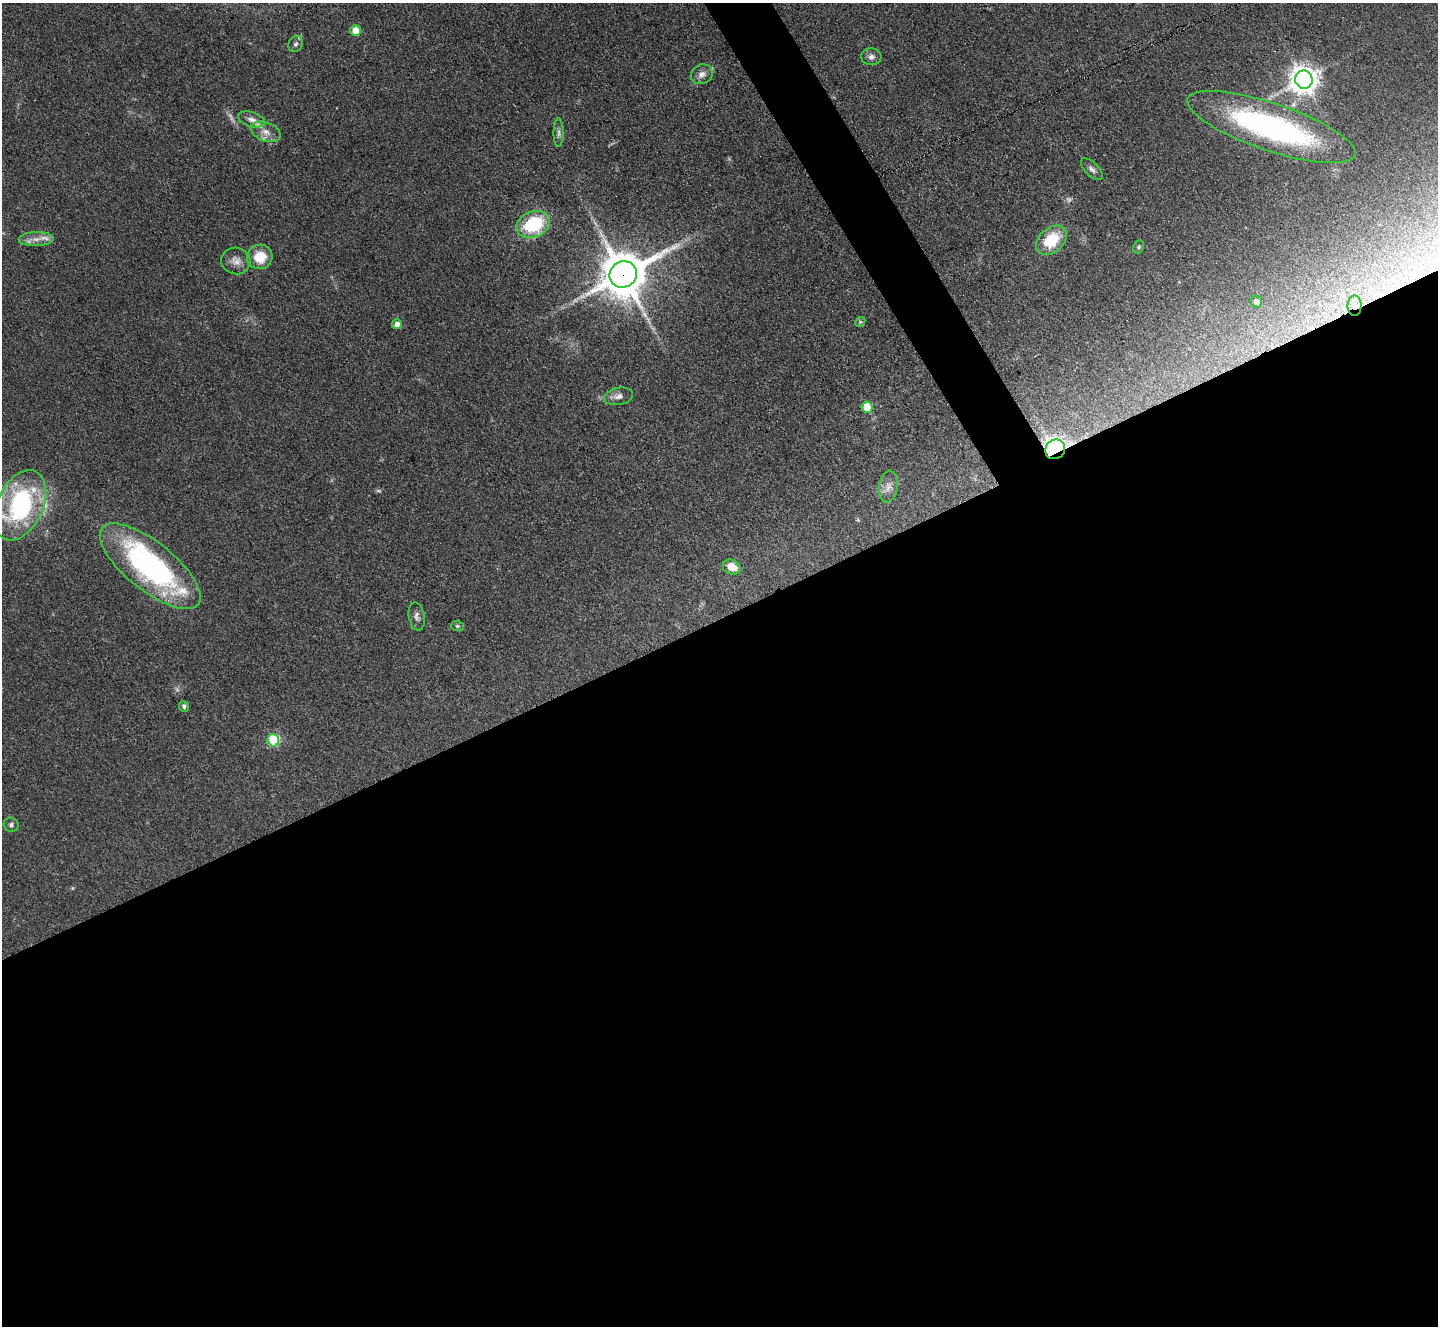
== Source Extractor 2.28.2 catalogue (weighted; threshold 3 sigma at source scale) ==
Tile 15 of 4 x 4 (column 3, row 4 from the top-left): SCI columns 2877-4312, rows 292-1615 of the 5752 x 5743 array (HDU 1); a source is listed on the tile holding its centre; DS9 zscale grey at full resolution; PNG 1440 x 1328 px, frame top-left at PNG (2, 3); each listed source drawn as its Kron ellipse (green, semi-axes under 4 px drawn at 4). Shown black and unused: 55% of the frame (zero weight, under 3 of 4 exposures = <1% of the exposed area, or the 3 px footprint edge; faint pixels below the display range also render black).
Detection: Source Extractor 2.28.2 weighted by HDU 2 'WHT'; one run over the whole footprint, this tile lists its part. Background 0.0851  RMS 0.0062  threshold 0.028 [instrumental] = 3 sigma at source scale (4.5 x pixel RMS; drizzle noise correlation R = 1.50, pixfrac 1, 0.05/0.05 arcsec/px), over >= 5 px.
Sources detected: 45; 7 too faint to see at this stretch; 1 inside a brighter object's white glare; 1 long thin detection or spike segment (spike, bleed or trail) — neither listed nor drawn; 3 inside a brighter listed object's ellipse — not listed separately; the other 33 listed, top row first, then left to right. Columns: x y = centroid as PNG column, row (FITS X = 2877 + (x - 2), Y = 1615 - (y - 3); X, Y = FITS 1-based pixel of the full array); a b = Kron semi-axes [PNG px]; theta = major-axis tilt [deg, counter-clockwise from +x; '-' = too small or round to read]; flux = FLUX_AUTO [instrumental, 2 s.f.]
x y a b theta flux
355 31 5 5 - 9.9
296 44 8 7 - 1.9
871 57 10 8 -4 3.2
702 74 11 9 27 4.2
1304 80 9 8 - 810
252 119 14 7 -16 3.6
1271 127 88 24 -19 170
266 132 15 9 -20 5.9
559 133 14 5 90 2.5
1092 169 14 6 -45 2.6
533 224 17 13 22 44
36 239 17 7 3 5.8
1051 240 17 12 41 23
1138 247 7 5 64 1.2
260 257 13 12 - 13
236 261 14 13 - 5.2
623 274 14 13 - 3000
1257 302 6 5 - 2
1355 306 10 7 -89 3.4
860 322 5 4 - 0.89
397 324 5 5 - 3.4
619 396 14 8 10 3.9
867 407 5 5 - 16
1055 449 10 9 - 360
888 487 16 9 82 4.9
20 505 37 23 65 100
150 566 61 24 -39 140
732 567 9 7 -23 8.8
417 616 14 8 -80 3.1
457 626 6 5 - 1
184 706 5 5 - 1.7
273 740 6 6 - 47
11 825 7 7 - 1.7
Overlapping masked pixels (flux is a lower limit): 4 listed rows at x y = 1271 127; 623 274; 1355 306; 1055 449
Isophote crosses this tile's border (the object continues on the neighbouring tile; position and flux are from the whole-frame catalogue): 1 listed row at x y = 20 505